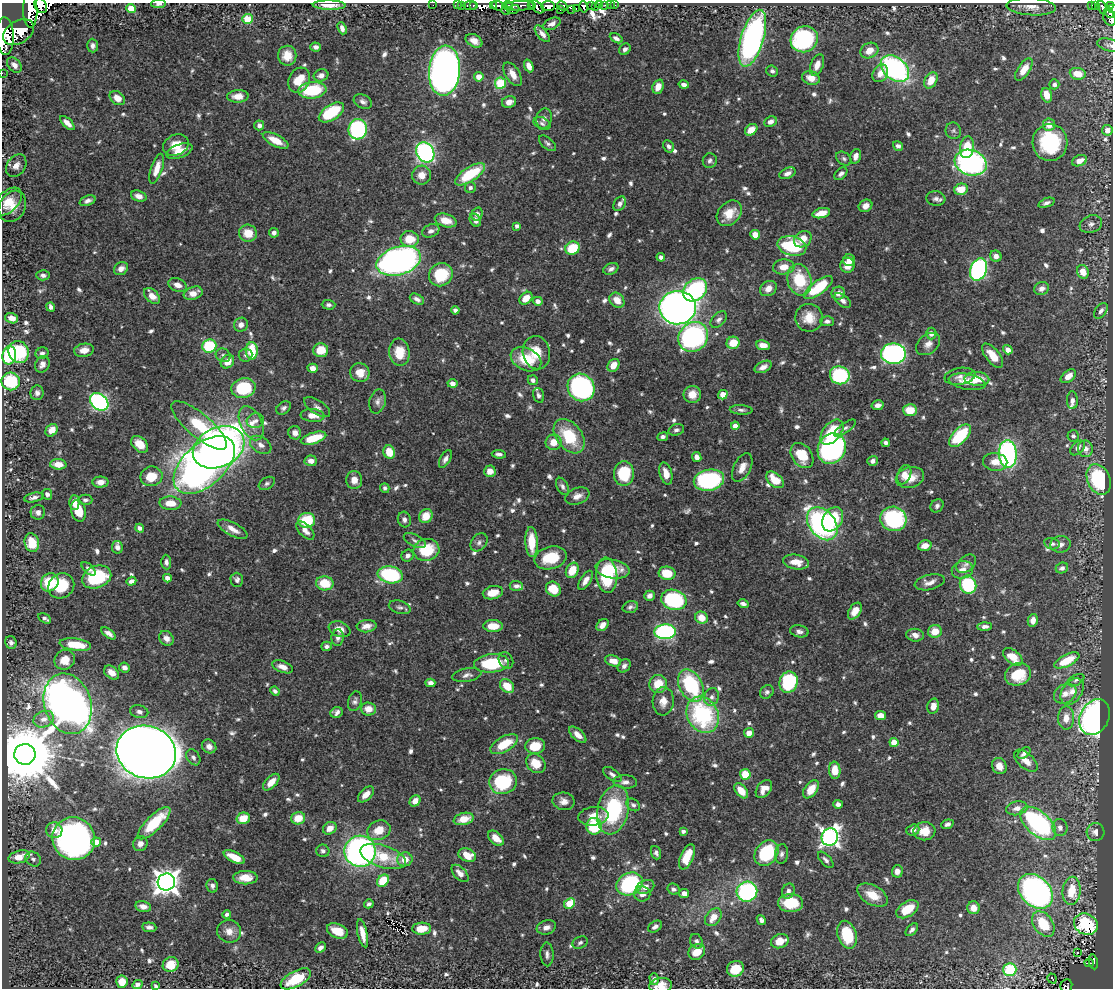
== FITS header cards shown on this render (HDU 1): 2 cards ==
NAXIS1  =                 1111
NAXIS2  =                  986

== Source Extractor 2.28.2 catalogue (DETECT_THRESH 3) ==
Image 1111 x 986 px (HDU 1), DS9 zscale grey, 1 PNG px = 1 image px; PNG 1115 x 990 px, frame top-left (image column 1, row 986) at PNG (2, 3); each listed source drawn as its Kron ellipse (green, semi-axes under 4 px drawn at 4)
Background 0.675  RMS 0.0096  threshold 0.0288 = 3 sigma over >= 5 px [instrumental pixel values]
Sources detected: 788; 9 with non-positive FLUX_AUTO (blend fragments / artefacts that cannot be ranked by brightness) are neither listed nor drawn; of the other 779, the 500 brightest by FLUX_AUTO listed and drawn (279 fainter detections omitted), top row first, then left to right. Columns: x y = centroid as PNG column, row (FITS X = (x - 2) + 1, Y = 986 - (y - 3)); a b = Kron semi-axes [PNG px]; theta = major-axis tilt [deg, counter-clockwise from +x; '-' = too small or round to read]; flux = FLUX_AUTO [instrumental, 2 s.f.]
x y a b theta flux
159 4 7 4 3 2.5
329 5 16 4 -1 6.8
433 5 2 2 - 5.7
457 5 2 2 - 7.2
462 5 3 2 - 8.3
473 5 4 3 - 14
531 5 3 2 - 56
599 5 3 2 - 2.4
605 5 2 2 - 2.3
610 5 2 2 - 2
615 5 2 2 - 2.9
1091 5 3 2 - 11
41 6 8 5 -63 260
470 6 7 3 0 30
493 6 4 2 - 66
497 6 6 4 -31 150
508 6 5 4 - 32
520 6 14 5 1 83
548 6 7 5 2 420
562 6 5 3 - 210
591 6 3 3 - 44
1096 6 3 3 - 43
1111 6 3 3 - 47
537 7 8 5 -35 140
583 7 6 3 -77 86
595 7 2 2 - 4.3
1031 7 25 8 -4 6.9
1102 7 7 3 -72 65
131 8 5 4 - 11
571 9 3 2 - 52
576 9 3 2 - 69
1112 9 4 2 - 49
506 10 4 3 - 40
513 10 6 3 17 41
560 10 2 2 - 5.6
30 11 17 7 -89 800
1109 13 6 3 -40 88
1109 18 8 6 -65 140
247 19 5 5 - 15
552 24 9 5 27 3.2
342 28 6 4 -69 2.9
19 32 17 11 32 1600
542 34 10 5 -50 3.5
5 36 19 8 -88 2100
616 38 7 4 -28 2.4
752 38 29 11 73 190
804 39 14 12 36 87
474 41 9 6 -29 4.9
1110 45 13 6 -15 2.2
93 46 7 5 -87 2.5
316 47 5 4 - 2.4
625 49 6 5 - 2.5
869 51 9 7 26 7.7
287 56 10 9 - 9.3
14 65 9 6 -47 3.7
817 65 11 6 68 5
529 66 6 4 -68 5.1
895 69 16 11 -40 140
1024 69 12 6 56 9.6
444 71 25 15 85 600
772 71 6 5 - 1.9
2 73 2 2 - 5
880 73 9 7 57 5.8
513 74 13 7 -58 6.4
1078 74 8 6 -8 9.7
321 75 7 6 - 3.7
479 77 5 4 - 6.9
811 78 9 6 -17 7.1
299 80 13 10 63 14
931 80 9 6 62 10
500 83 6 5 - 27
1054 84 5 5 - 2.1
684 85 5 4 - 2.9
658 87 7 5 68 5.9
312 90 14 8 5 36
1047 95 7 5 -72 8.5
238 96 11 6 2 6.9
117 98 8 6 -38 6.6
363 102 10 6 -28 2.7
509 102 7 5 19 5.1
331 112 14 7 33 32
544 119 10 7 78 3.1
770 122 6 5 - 3.4
67 123 9 4 -43 3.9
542 124 9 6 -27 1.9
259 125 5 5 - 3.1
1049 125 6 6 - 7.1
358 129 10 9 - 110
751 130 7 5 39 7.9
1107 130 5 5 - 4.6
953 131 8 7 - 1.9
276 140 14 6 -27 11
1050 142 18 17 - 56
547 143 10 5 -40 1.9
176 145 13 10 23 11
669 146 6 5 - 2.2
898 146 5 4 - 2.2
967 147 11 7 82 19
179 151 14 6 20 9.4
425 152 10 8 -59 170
856 156 7 5 75 3.9
844 159 8 6 -34 1.9
710 161 7 7 - 2
1079 161 8 5 21 6.1
971 163 16 12 -16 150
16 166 12 9 55 4.6
157 169 16 5 71 8
787 173 9 5 23 3.1
470 174 17 7 33 32
841 174 7 5 42 2.4
421 175 9 9 - 6.7
470 188 5 5 - 1.8
961 189 7 5 14 12
139 196 8 5 -18 3.5
936 199 9 7 -6 2.9
88 201 8 5 21 2.7
8 202 17 10 44 9.5
1046 203 8 4 21 2.2
620 204 8 5 57 2.5
12 206 16 13 61 9.1
865 206 7 6 - 4.6
729 213 14 10 47 11
821 213 9 5 14 8.5
477 214 6 5 - 2.7
446 220 11 6 -17 8.6
475 220 7 5 -57 3.2
1091 224 11 8 20 3.2
517 226 4 4 - 2.4
431 231 9 6 24 3
248 233 9 8 - 12
274 233 5 5 - 2.4
755 235 5 5 - 9.2
410 239 9 8 - 14
803 239 9 7 35 9.1
792 246 15 9 -14 38
572 248 7 6 - 21
996 256 6 5 - 3.8
661 257 4 4 - 2.9
849 260 6 6 - 4.2
399 261 23 14 16 260
847 265 7 7 - 8.3
784 267 11 7 5 8
121 269 7 6 - 4.2
611 269 8 5 26 2.4
978 270 11 8 69 160
1083 272 7 5 -67 8.8
43 275 6 5 - 2.1
441 275 12 11 - 29
799 280 16 12 -76 29
178 285 9 6 -20 4.5
818 287 17 6 36 37
768 288 9 7 35 5.1
1042 288 8 6 19 3.8
695 290 13 10 42 79
193 293 10 6 20 6.6
838 293 7 6 - 4.5
152 296 9 6 -46 7.2
526 298 7 5 44 8.4
417 299 7 5 -28 3
617 300 8 6 -46 7.5
843 300 10 5 -40 3
538 301 5 4 - 3.3
329 305 7 5 -2 1.9
51 307 5 3 - 2.5
678 308 18 16 6 460
455 310 4 4 - 1.9
1101 311 9 5 54 2.5
12 318 6 5 - 5.9
809 318 14 13 - 11
719 320 10 6 47 2.5
827 321 7 5 -2 2.1
241 325 7 6 - 3.9
931 333 6 5 - 3.1
693 337 16 14 46 140
733 343 6 6 - 12
928 344 13 9 38 4.7
763 345 7 5 -9 6.3
209 346 7 6 - 40
84 350 10 6 9 6.1
321 350 7 7 - 13
1008 350 5 4 - 4.2
252 351 8 6 90 22
19 352 11 10 - 45
399 352 14 10 -83 16
42 353 6 5 - 2
536 353 17 13 -77 13
893 354 12 10 2 160
9 355 9 6 80 52
223 355 8 6 -29 2.1
246 355 7 6 - 2
993 356 14 7 -51 9.5
526 359 16 11 -25 21
227 362 7 6 - 8.3
42 364 8 7 - 3.4
613 365 7 5 53 7.7
763 367 9 5 26 3.6
313 368 5 4 - 5
360 373 10 9 - 8.3
840 375 10 9 - 67
960 376 15 8 9 3.9
1068 376 9 5 39 6.3
977 379 12 7 -3 14
533 380 5 4 - 2.3
11 381 9 9 - 38
967 382 18 8 -10 7.8
452 383 5 4 - 3.6
581 387 14 13 - 160
243 388 12 10 13 39
37 393 7 6 - 2.3
692 394 9 8 - 8.3
539 395 7 5 -73 2.1
723 395 5 4 - 14
1072 400 9 5 -88 3.5
378 401 12 8 77 3.2
99 402 10 7 -40 130
878 405 6 5 - 3.4
317 407 15 7 -33 3.1
284 408 8 5 35 2.2
741 410 11 4 -3 2.1
910 410 7 6 - 13
312 415 12 6 -5 7.2
255 421 8 7 - 2.9
251 423 18 10 -64 9
199 425 35 12 -40 39
735 426 4 4 - 5.1
845 428 13 5 36 2.1
52 430 7 5 50 6.7
676 430 8 5 16 2.1
832 432 14 9 50 24
295 433 7 6 - 3.7
569 436 19 12 -52 30
960 436 14 7 45 37
1073 436 6 5 - 2.2
663 437 5 4 - 2.2
314 438 13 5 17 19
554 442 8 7 - 8.4
885 443 4 4 - 1.8
140 444 10 6 -44 9.3
261 445 11 8 -33 4.3
219 447 27 19 26 570
1078 448 9 5 45 3
832 449 16 13 62 180
1085 449 8 7 - 5
389 452 7 5 -69 13
499 454 7 4 -7 2.2
1008 454 14 9 -87 140
802 455 14 10 -52 17
697 457 5 4 - 4
445 459 10 5 60 2.8
311 461 6 5 - 4.4
873 461 5 5 - 2.8
995 462 12 9 -8 6.5
58 464 8 5 -4 8.7
204 465 36 21 42 400
742 467 15 8 63 6.4
490 471 6 5 - 6
666 473 11 6 -75 7.1
624 474 12 10 86 34
904 475 10 6 67 5.5
151 476 11 10 - 15
910 477 14 10 14 10
1099 479 16 11 -66 57
354 480 9 8 - 6.1
709 480 15 10 12 98
775 480 10 6 -41 13
100 482 8 5 1 5
267 483 9 5 32 1.8
562 486 9 5 -62 2.2
385 488 5 4 - 1.9
47 494 5 5 - 2.1
577 496 12 8 21 4.7
34 497 10 4 12 2.6
85 500 7 5 1 1.8
74 502 7 5 90 6.3
170 503 11 6 -3 9.8
937 506 7 6 - 1.9
78 511 11 7 -75 13
38 512 7 7 - 2.7
426 516 7 6 - 11
833 519 13 9 58 25
893 519 13 12 - 74
307 520 8 7 - 27
404 520 8 6 -73 2.6
822 524 18 13 -50 150
140 528 4 4 - 3.1
233 529 16 6 -27 5.9
305 530 11 6 -46 4.7
415 540 12 6 -27 2.3
479 542 10 7 51 2.7
532 542 15 6 -87 17
32 543 9 7 -76 16
1052 544 8 5 -12 2.5
1061 544 10 8 8 3.4
925 546 7 5 15 6.7
117 547 6 5 - 4
426 550 13 11 12 25
408 556 6 5 - 2.6
550 558 16 11 14 23
166 562 7 5 -88 2.3
796 562 13 7 -9 9.9
966 564 11 7 40 2.7
1062 568 6 5 - 2.5
88 569 8 4 -42 2.5
612 569 17 9 -10 17
572 570 8 6 63 14
962 570 11 8 18 5.7
667 573 8 6 -8 16
390 575 13 8 -10 67
607 575 17 10 -85 40
97 577 15 11 21 41
167 578 4 4 - 4.1
237 580 7 6 - 2.2
585 580 11 5 58 4.5
131 581 5 4 - 3
50 582 9 8 - 25
930 582 15 7 14 4.6
325 583 9 7 -4 17
968 585 9 8 - 54
61 586 13 12 - 23
516 586 7 5 -6 2.2
553 589 8 7 - 15
493 593 10 6 14 9.2
649 596 5 5 - 3.1
674 600 13 10 -16 65
743 604 5 4 - 2.2
400 607 11 6 -15 2.3
630 607 8 5 17 2.1
855 611 9 6 58 6.9
45 618 7 4 -29 2.2
701 618 6 6 - 8.8
1033 620 6 5 - 4.1
602 625 7 5 45 4.6
367 626 10 6 5 5.2
493 626 10 6 -1 11
985 626 7 4 2 2.5
340 629 11 7 -21 5.8
799 631 9 6 -11 2.8
935 631 7 6 - 9.5
665 632 11 7 1 110
108 633 8 4 -34 2.9
915 635 9 6 -7 3.8
166 638 8 6 -48 3.9
338 638 8 6 85 2.7
11 643 6 5 - 2.1
75 645 16 6 -7 18
327 646 5 4 - 1.9
1013 657 11 6 -40 12
65 660 10 9 - 8.7
506 660 9 7 -60 2.2
1067 660 13 5 27 21
613 661 8 5 -15 6
491 663 17 9 5 35
624 666 7 6 - 2.7
282 667 11 5 -21 4.7
124 668 5 5 - 2.5
112 673 8 6 -39 6.3
1018 674 13 11 23 20
467 675 14 6 11 3.3
1076 680 9 5 27 1.8
788 682 11 9 72 62
430 683 5 4 - 3.2
658 684 9 9 - 15
507 686 8 6 -42 13
691 686 17 11 -63 61
275 691 5 4 - 1.8
1072 691 14 9 57 7.2
767 692 7 6 - 1.8
1065 694 12 9 30 5.4
712 697 9 7 66 3
355 701 10 6 73 2.3
663 701 14 10 86 7.6
68 704 31 23 -72 590
933 706 8 5 75 5.8
368 709 7 6 - 6.9
139 712 9 6 -15 2.9
337 712 6 5 - 2.8
703 715 19 15 -60 80
880 716 5 4 - 6.1
1095 717 19 14 62 300
1066 718 11 8 89 7.2
44 719 10 8 21 3.5
749 733 5 4 - 4.8
578 735 10 5 -42 5
894 743 4 4 - 13
504 744 15 7 29 19
209 746 7 6 - 3.7
535 746 10 8 8 15
146 752 30 26 -19 2400
1024 753 7 4 38 2.5
25 754 10 10 - 6900
193 757 9 6 -55 2.4
1026 761 14 7 -42 6.5
536 763 11 8 -44 12
999 766 8 7 - 6.4
835 770 8 5 -84 13
612 774 10 5 -36 2.7
745 774 5 5 - 17
271 782 10 5 46 6.6
503 782 14 12 14 47
625 782 12 6 -2 3.7
764 789 10 6 51 6
811 789 10 6 54 10
741 791 8 5 -51 9.9
366 794 10 5 44 5.8
415 801 6 5 - 5.7
564 801 11 8 -10 4.4
838 804 5 4 - 2.6
633 805 7 5 -37 2
1017 808 11 7 12 4.1
613 810 25 15 77 62
593 816 15 9 7 9.7
243 818 6 5 - 13
298 818 7 6 - 13
464 819 10 6 14 11
154 823 21 7 45 29
1038 823 21 11 -41 110
947 824 6 4 20 2.2
594 826 8 8 - 36
1060 827 8 7 - 3.3
330 828 7 6 - 6.7
54 830 8 8 - 5.7
379 830 12 9 24 11
913 830 6 5 - 2.8
683 831 4 4 - 1.9
924 831 11 9 -2 11
1096 832 9 9 - 4.1
830 837 9 8 - 300
496 838 9 6 -42 8.1
74 839 22 21 - 300
96 842 5 4 - 11
140 844 7 7 - 3.6
323 851 6 6 - 2
360 851 16 15 - 230
656 853 7 5 -69 2.2
766 853 14 11 52 47
781 854 10 6 85 2.5
467 855 9 6 -20 12
383 856 24 11 -18 22
19 857 11 6 15 12
234 857 11 5 -27 12
687 857 13 6 67 15
33 859 8 7 - 2.3
405 859 7 7 - 8.1
826 860 10 5 -47 2.1
897 871 6 5 - 3.9
460 873 10 6 -46 4.6
245 878 12 6 1 8.6
383 881 7 5 51 21
166 882 9 8 - 680
630 884 14 11 27 74
212 886 7 5 -80 2.3
645 887 9 6 23 4.8
673 889 6 5 - 2.1
788 891 8 6 67 2.9
1035 891 20 14 -45 250
1071 891 14 9 85 17
747 892 10 10 - 87
684 893 5 4 - 4.4
642 894 8 7 - 3.5
872 895 17 9 -29 12
790 903 12 9 -1 20
369 904 5 4 - 1.9
569 904 6 5 - 20
143 907 8 5 -11 4
973 908 6 6 - 6.1
907 909 12 7 33 16
227 914 4 4 - 1.9
713 917 10 7 51 8.9
761 920 5 4 - 2
1043 924 14 9 -54 25
1086 924 12 10 -26 41
149 927 7 5 -6 2.5
546 927 10 7 17 4
655 927 8 5 32 2.8
422 929 9 6 2 10
912 930 7 4 47 2.6
229 931 12 11 - 5.9
337 931 11 7 -22 9.9
362 933 14 5 -78 7.7
847 935 14 9 -72 27
696 941 7 6 - 2.1
780 941 9 7 19 11
580 943 8 6 26 1.9
320 948 6 4 42 2.4
697 952 9 7 35 9.9
1078 952 3 3 - 3.7
547 954 12 6 -88 2.7
1093 962 7 4 -78 52
1089 963 5 2 - 21
171 965 8 7 - 12
735 969 8 7 - 14
1010 969 6 6 - 48
296 979 17 8 28 22
654 979 6 4 -71 2.6
1052 979 5 3 - 3.2
122 982 6 5 - 10
137 985 5 4 - 4.3
661 985 11 7 8 7.7
156 986 4 3 - 1.9
1066 986 6 6 - 41
At the frame edge (FLAGS 8, measured only in part): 13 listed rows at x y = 159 4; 329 5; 41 6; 1112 9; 30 11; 1109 18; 5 36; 1110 45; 2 73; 1010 969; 661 985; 156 986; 1066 986
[279 fainter detections neither listed nor drawn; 9 non-positive-flux detections neither listed nor drawn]